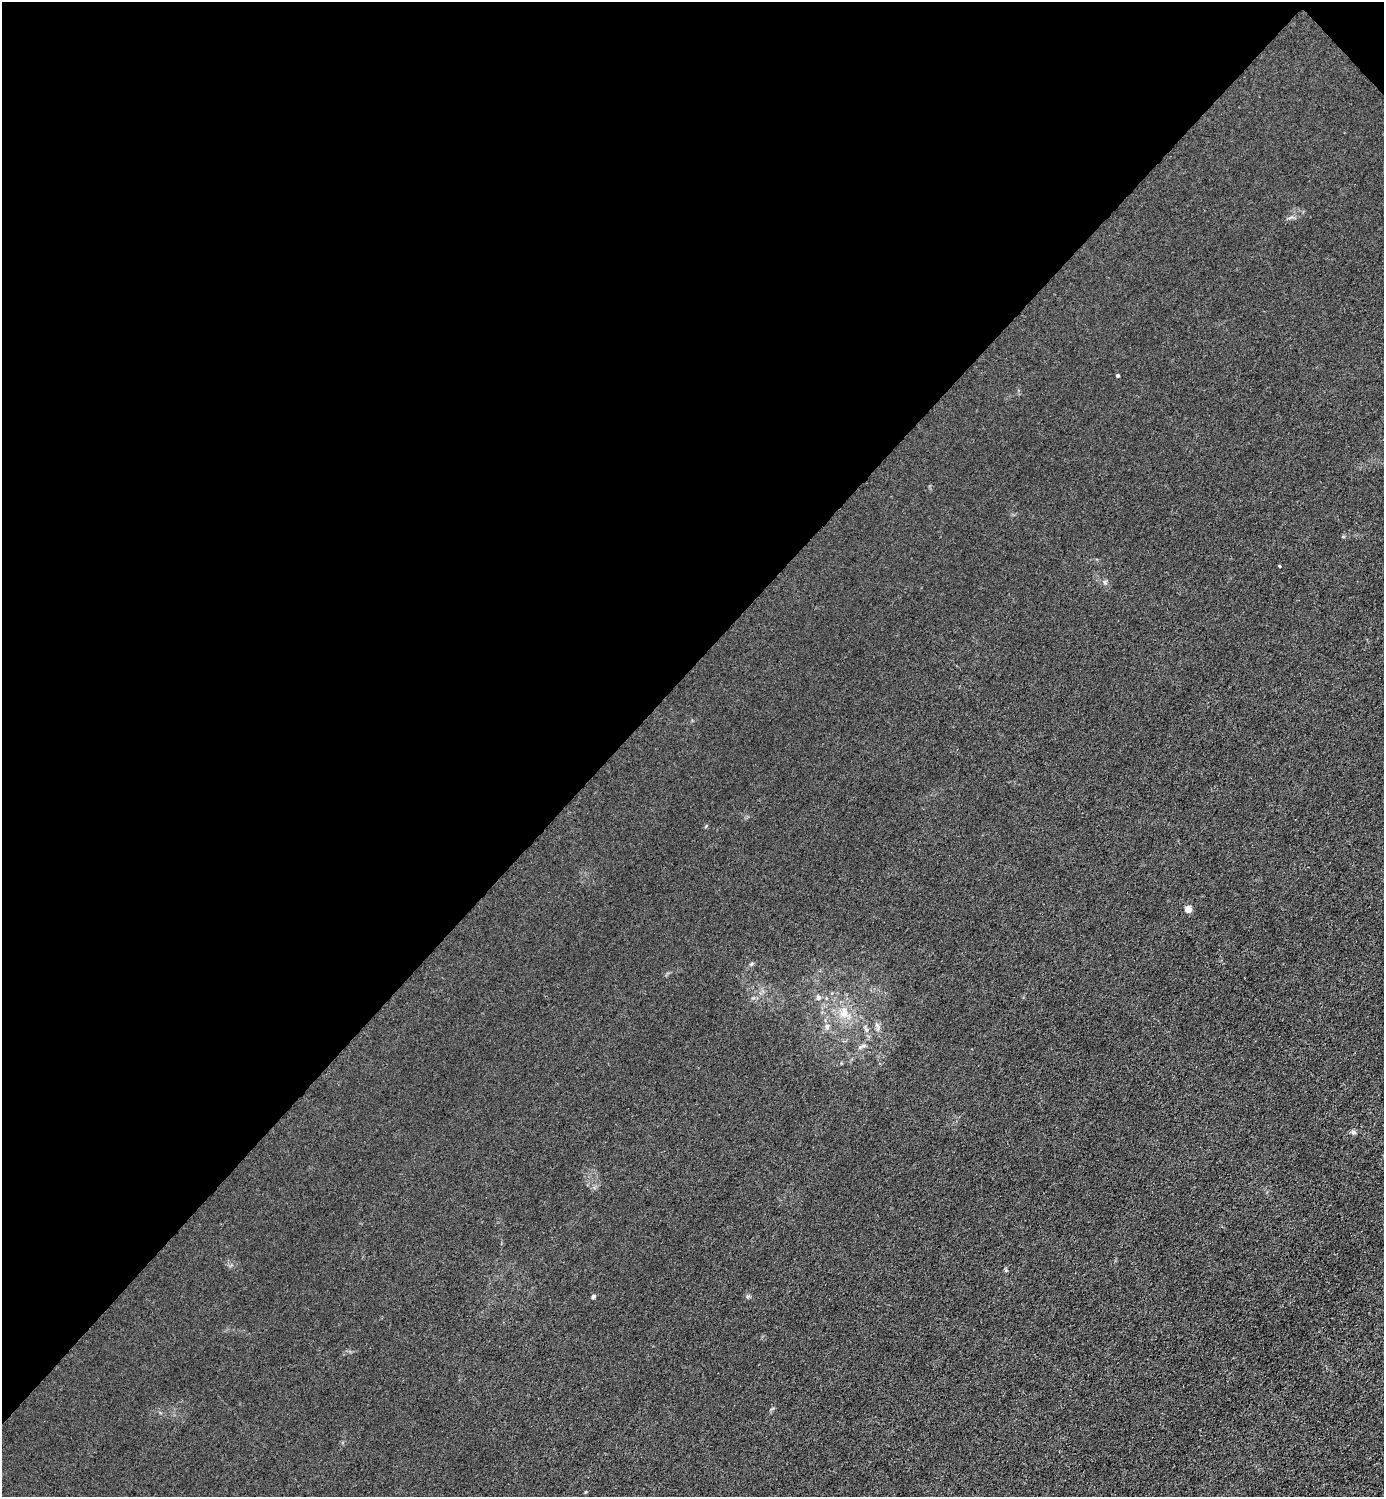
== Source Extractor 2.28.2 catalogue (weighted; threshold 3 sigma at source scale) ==
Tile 2 of 4 x 4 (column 2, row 1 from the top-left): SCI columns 1683-3064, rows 4488-5982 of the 5985 x 5985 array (HDU 1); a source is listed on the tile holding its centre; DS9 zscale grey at full resolution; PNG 1386 x 1499 px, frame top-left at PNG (2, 2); no overlay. Shown black and unused: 45% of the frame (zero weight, under 3 of 4 exposures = <1% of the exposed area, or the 3 px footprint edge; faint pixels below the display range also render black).
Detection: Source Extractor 2.28.2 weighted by HDU 2 'WHT'; one run over the whole footprint, this tile lists its part. Background 0.0214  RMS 0.0062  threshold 0.028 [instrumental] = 3 sigma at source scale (4.5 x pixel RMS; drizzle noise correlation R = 1.50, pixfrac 1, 0.05/0.05 arcsec/px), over >= 5 px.
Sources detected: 10; all 10 listed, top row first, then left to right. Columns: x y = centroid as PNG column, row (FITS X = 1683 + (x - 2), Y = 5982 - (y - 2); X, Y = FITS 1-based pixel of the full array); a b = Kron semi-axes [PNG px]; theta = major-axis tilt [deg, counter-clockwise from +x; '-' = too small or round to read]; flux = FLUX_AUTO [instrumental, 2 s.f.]
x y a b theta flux
1117 376 3 3 - 1.1
1279 566 3 3 - 1.9
1105 582 7 4 -45 1.1
1188 909 4 4 - 9
751 964 6 4 43 0.83
818 998 7 6 - 1.4
844 1013 10 9 - 5.3
827 1026 7 5 -70 1.7
1353 1132 7 6 - 1.5
593 1296 5 5 - 1.1